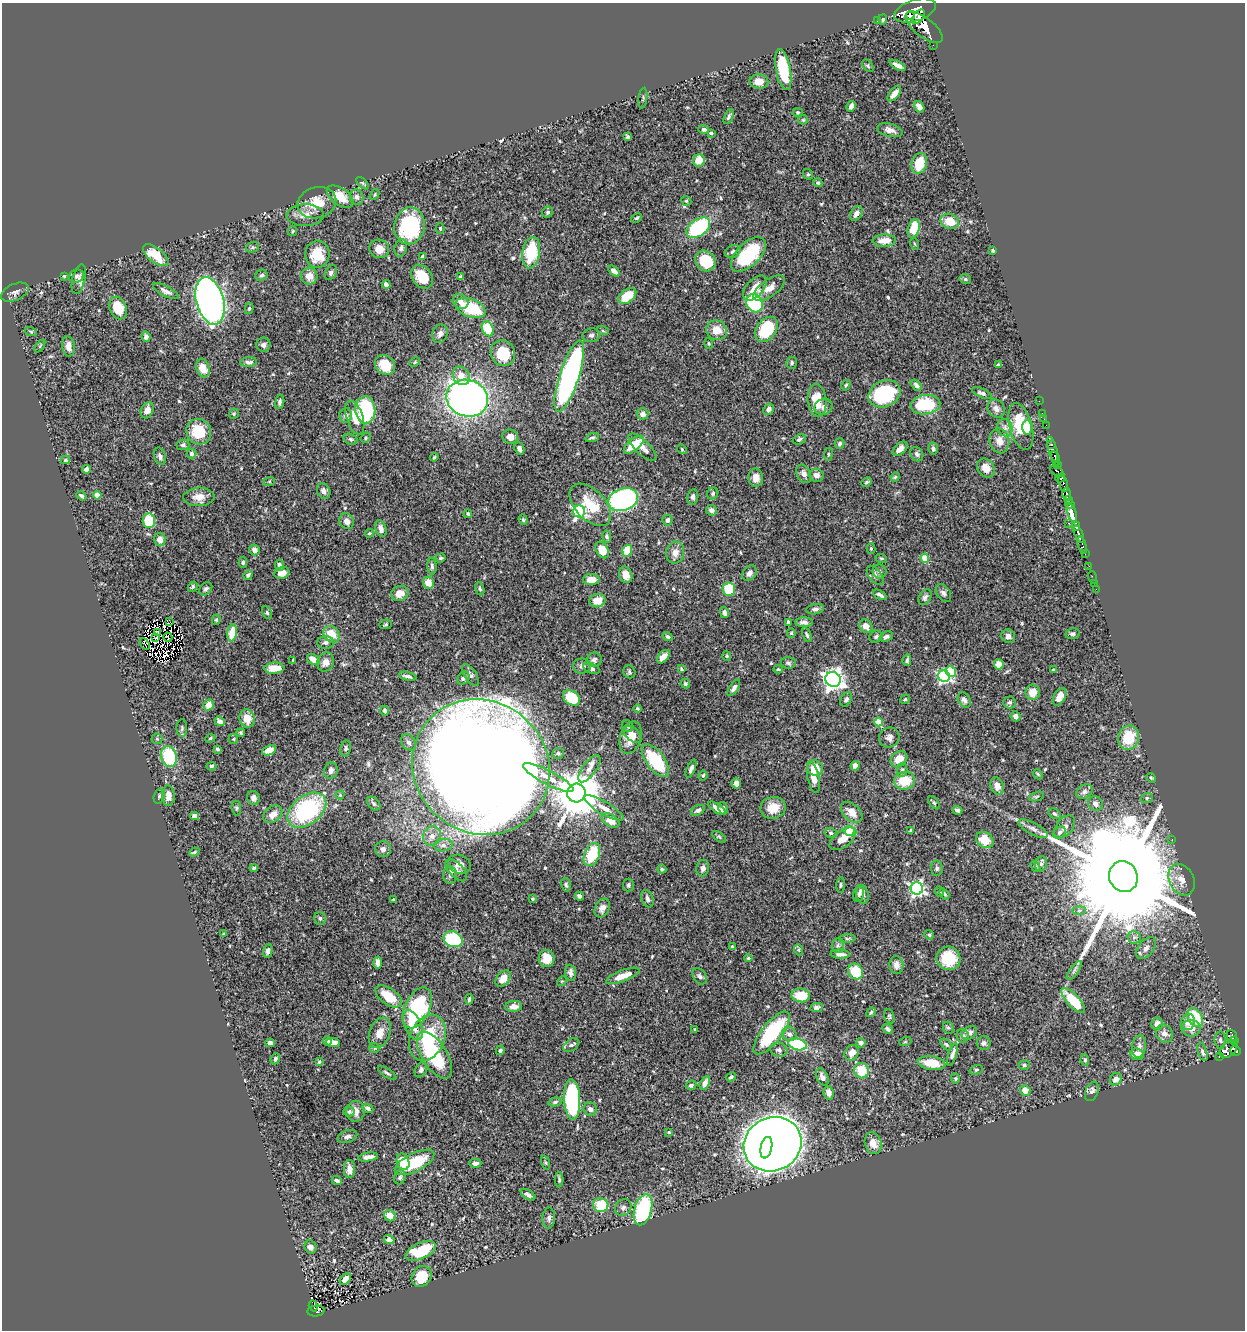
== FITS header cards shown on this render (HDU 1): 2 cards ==
NAXIS1  =                 1243
NAXIS2  =                 1328

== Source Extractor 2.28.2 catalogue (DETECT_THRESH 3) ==
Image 1243 x 1328 px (HDU 1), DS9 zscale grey, 1 PNG px = 1 image px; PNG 1247 x 1332 px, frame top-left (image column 1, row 1328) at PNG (2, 3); each listed source drawn as its Kron ellipse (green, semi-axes under 4 px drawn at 4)
Background 0.627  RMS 0.022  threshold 0.0662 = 3 sigma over >= 5 px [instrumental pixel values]
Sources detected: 560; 5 with non-positive FLUX_AUTO (blend fragments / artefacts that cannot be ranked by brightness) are neither listed nor drawn; of the other 555, the 500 brightest by FLUX_AUTO listed and drawn (55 fainter detections omitted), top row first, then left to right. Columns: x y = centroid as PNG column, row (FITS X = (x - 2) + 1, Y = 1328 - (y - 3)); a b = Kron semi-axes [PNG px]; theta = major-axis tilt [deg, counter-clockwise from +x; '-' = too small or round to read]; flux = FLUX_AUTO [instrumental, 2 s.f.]
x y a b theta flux
915 11 22 10 18 5200
910 16 4 3 - 800
919 17 8 5 54 1200
883 19 5 3 - 1.7
877 20 2 2 - 8.1
924 27 22 9 -38 3100
933 45 2 2 - 5.9
898 65 8 4 -28 8.7
868 66 7 4 -48 2.4
783 70 21 7 -79 79
759 82 9 7 -3 12
894 94 9 4 51 9.6
643 98 10 2 83 1.8
851 106 5 4 - 6.5
919 107 6 4 -56 6.3
797 112 5 4 - 2.1
729 116 8 4 66 3.1
803 120 5 4 - 1.6
704 129 5 4 - 3.2
890 130 13 6 -14 8.5
711 133 4 4 - 1.9
628 137 4 4 - 2.9
699 160 6 6 - 17
919 164 11 7 73 35
808 174 5 5 - 2.1
363 183 8 3 -45 2
818 183 4 4 - 2.5
375 194 6 3 60 1.6
340 196 15 8 -35 28
357 197 8 6 -74 4.7
686 201 5 4 - 2.2
317 203 20 15 17 31
548 212 6 5 - 2.9
856 213 8 5 55 7.7
305 215 18 11 1 14
637 218 5 3 - 2
950 221 9 7 -23 25
409 226 18 15 80 140
698 228 13 8 35 140
914 228 9 5 74 39
440 229 5 4 - 1.8
293 231 5 4 - 1.8
884 241 12 6 2 18
915 244 6 3 -70 1.7
252 247 7 5 19 2.6
401 248 9 6 76 4.9
379 249 10 9 - 16
993 250 3 3 - 2.5
733 252 8 6 23 4.3
531 253 16 8 81 68
317 254 13 12 - 38
748 254 22 11 44 83
156 255 15 7 -38 37
423 256 3 3 - 4
705 261 11 9 -46 52
614 271 7 4 -40 7.3
331 273 8 5 57 4
262 275 6 5 - 3.3
64 276 4 3 - 2.2
76 276 7 6 - 3.3
309 276 8 8 - 14
422 277 13 9 -53 33
460 277 4 4 - 3.6
79 279 15 6 76 6.9
965 279 6 4 -14 2.5
386 285 4 4 - 5.7
755 288 15 8 48 19
769 288 18 8 35 15
166 291 14 5 -28 6.7
15 292 15 8 24 7
627 296 10 6 38 33
210 301 24 13 -75 670
460 301 8 7 - 9
754 303 9 8 - 120
118 308 12 8 -70 31
471 308 16 9 -22 81
249 309 5 4 - 2.2
488 329 8 5 -64 53
766 329 14 9 54 71
717 330 11 9 -28 17
603 331 6 4 -19 1.6
31 332 6 4 -18 2
440 334 9 7 71 6.8
591 335 9 7 8 4
146 337 5 4 - 5.2
709 343 5 3 - 1.7
263 345 7 7 - 4.7
40 346 7 3 54 1.7
68 346 10 6 -82 11
503 353 13 12 - 47
249 362 8 5 5 4.6
415 362 6 4 29 1.9
792 363 6 5 - 3.2
385 365 11 9 -44 31
998 365 4 3 - 2.5
203 368 9 6 -73 19
461 376 10 8 -56 17
569 376 37 9 72 440
846 385 5 3 - 2
916 385 7 4 -49 3.5
982 393 11 4 -24 4
884 394 16 13 26 120
467 398 21 18 -17 810
817 400 16 9 -84 31
1039 401 2 2 - 4.6
280 402 7 4 79 3.5
925 405 15 9 9 64
824 407 9 8 - 6.1
769 409 6 4 59 6.6
996 409 9 8 - 7.9
147 410 8 6 64 11
365 410 14 10 -87 110
1042 413 2 2 - 6.8
234 414 5 4 - 1.9
643 414 6 5 - 8.5
346 415 7 6 - 5.9
355 418 17 8 -72 20
1044 419 2 2 - 3.9
1046 425 2 2 - 10
1021 426 24 11 -75 54
1027 427 7 5 89 27
1005 428 9 7 -70 6.5
199 432 13 12 - 46
510 437 8 7 - 13
366 438 5 4 - 2
592 438 7 4 21 2.7
350 439 7 5 -18 2.9
799 439 7 4 22 3.1
999 441 12 9 -77 12
839 444 5 5 - 3.4
183 445 6 5 - 3.5
634 445 12 5 40 41
1051 445 3 3 - 140
642 447 18 7 -44 11
519 448 6 5 - 4.9
682 449 5 4 - 1.7
900 449 9 5 44 8.8
933 449 6 4 -80 4.1
1053 450 13 4 -75 680
191 454 5 4 - 4.7
828 454 6 3 82 1.6
917 454 7 6 - 3.9
160 456 9 5 -71 4.7
434 457 4 3 - 1.6
1056 458 7 4 -73 490
65 460 5 3 - 2.2
1057 464 3 2 - 94
986 468 10 8 -56 12
86 469 4 4 - 6.5
1057 471 8 4 -33 240
804 474 10 6 -62 7.7
816 475 7 6 - 7.4
895 477 5 4 - 2.1
756 478 9 7 -87 12
1060 478 5 3 - 110
269 482 6 4 19 2
866 482 5 3 - 2.4
1063 484 8 3 -73 210
324 491 8 6 -65 6.9
713 493 6 5 - 2.4
1066 494 6 4 -87 300
97 495 4 4 - 21
81 496 5 4 - 3.9
199 497 15 9 2 16
693 497 8 5 79 4.3
623 500 15 11 19 270
1068 500 4 3 - 100
1070 504 5 4 - 150
590 505 25 15 -46 45
711 510 5 5 - 6.5
579 511 6 6 - 240
1072 513 10 4 -70 2200
468 514 4 4 - 2.8
523 520 5 4 - 2.1
667 520 5 5 - 5.6
149 521 7 6 - 47
347 521 8 7 - 8.3
1069 523 3 2 - 51
1076 526 4 4 - 430
381 529 8 5 -74 8.5
369 533 4 3 - 1.7
1079 534 9 3 -69 640
607 536 6 4 -78 2.9
160 540 6 6 - 11
1082 545 9 3 -76 120
871 548 5 4 - 1.9
254 550 5 5 - 8.8
602 550 9 6 -63 23
627 551 6 5 - 36
675 552 11 9 81 10
1085 553 4 2 - 52
441 558 5 4 - 1.9
881 558 6 3 -18 1.7
925 558 4 4 - 35
243 562 5 4 - 2.6
279 565 6 4 -79 5.2
432 566 8 4 -87 3.8
1089 566 2 2 - 4.7
879 571 7 7 - 3.8
282 573 8 6 18 14
749 573 8 6 56 6.9
248 575 5 3 - 2.9
626 575 8 6 -67 12
875 576 11 6 -52 5.3
1092 577 6 2 -71 7.4
591 579 8 5 1 13
428 583 6 5 - 16
1094 583 2 2 - 5.1
193 587 5 4 - 2.2
206 589 7 5 45 3.5
480 589 7 4 -72 2.5
729 589 6 6 - 57
1096 589 2 2 - 3.5
400 593 9 7 21 13
943 593 10 6 -57 5.2
880 595 7 3 -28 4.2
925 597 8 6 57 4.7
597 601 8 6 16 22
815 609 9 5 8 4.7
267 612 7 4 -63 2.2
724 612 5 4 - 4.1
216 620 5 4 - 2.4
170 622 3 2 - 2.2
788 622 4 3 - 2.9
804 622 9 5 -3 6.1
386 624 6 5 - 2.1
866 626 7 6 - 9.7
157 632 3 3 - 2.6
232 633 8 4 81 34
791 633 5 4 - 1.8
331 634 9 7 -47 28
1073 634 7 5 10 4
807 635 8 4 -68 2.6
1008 636 7 6 - 6
168 637 5 2 - 2.2
668 637 5 4 - 3
876 637 7 5 31 3.2
886 637 7 5 22 4.3
155 638 3 2 - 1.9
325 642 8 6 0 4.7
145 644 6 3 -52 4
727 656 5 4 - 2.3
663 657 8 5 47 9.5
313 659 7 5 -31 17
293 660 4 3 - 1.6
594 660 7 7 - 4.7
907 660 6 4 75 2.8
325 662 10 8 66 9.9
788 663 7 5 -4 3.6
999 664 5 5 - 17
582 666 9 7 1 4.9
274 668 10 5 3 21
591 668 8 5 -20 4.2
681 669 4 3 - 1.9
778 669 4 3 - 1.8
1053 670 4 3 - 2
629 672 6 6 - 2.5
951 672 5 5 - 60
470 675 13 5 -56 4.6
408 676 9 3 -13 4.1
944 676 6 5 - 230
463 678 7 5 47 4.4
833 679 8 7 - 890
685 683 5 4 - 2.1
734 688 9 4 57 5.2
1033 692 7 7 - 17
1060 697 9 5 60 12
571 698 9 7 -36 59
905 699 5 3 - 1.9
846 700 7 5 59 3.7
964 700 8 6 -58 5.5
1009 702 6 6 - 3.3
208 705 5 5 - 14
637 708 4 4 - 2.1
385 711 5 4 - 4.2
1015 716 5 5 - 5.7
247 719 9 7 -79 18
220 721 5 4 - 5.8
879 722 4 4 - 29
628 726 6 5 - 2.6
182 728 9 5 89 3
241 733 4 4 - 2
633 734 10 6 -40 10
889 737 10 9 - 6.5
210 738 5 4 - 1.7
631 738 17 10 73 20
1128 738 12 10 75 44
157 739 5 5 - 2.2
233 739 5 5 - 1.6
409 742 9 6 -50 5.1
346 748 8 5 79 3.2
217 749 4 4 - 3
269 750 7 4 24 13
558 753 6 5 - 3.2
169 757 10 7 -76 79
899 759 9 7 37 17
655 761 19 9 -52 79
212 766 5 4 - 2.6
855 766 5 4 - 8.3
481 767 70 66 -41 6000
815 768 8 7 - 19
589 769 16 6 54 11
691 769 9 4 68 5
902 770 7 5 87 3.4
331 771 8 7 - 6.4
1038 774 6 4 -46 1.9
703 776 5 3 - 1.9
813 777 16 6 -78 17
548 778 28 7 -27 18
1151 778 5 4 - 1.7
905 781 10 9 - 35
736 783 5 4 - 6.8
997 786 9 6 -71 9.2
1084 792 9 6 34 5.2
576 793 9 9 - 8000
340 795 4 4 - 1.9
159 796 7 5 70 2.5
168 796 10 6 -88 11
1037 796 8 3 19 2
253 798 7 6 - 6.7
1147 798 6 5 - 2.4
374 803 8 5 -50 3
934 803 7 4 -53 2
1095 804 8 7 - 6.8
236 808 7 5 -83 2.6
604 808 22 6 -30 14
717 808 10 4 -32 9.5
723 808 6 4 -78 3.9
773 808 13 11 12 23
307 810 22 14 37 170
698 810 7 5 28 4.4
957 810 5 4 - 4.3
852 812 12 8 -44 16
273 814 10 7 38 14
1055 814 6 4 -32 2.3
194 816 4 4 - 6.4
611 821 9 6 -31 16
1065 827 13 8 51 9.1
1033 829 16 6 -28 7.3
849 831 5 4 - 99
911 831 4 4 - 2.3
1060 832 7 5 38 4.2
831 833 6 5 - 3.3
432 836 10 8 61 9.7
719 837 8 4 -37 2.3
843 839 15 8 36 16
1172 839 3 2 - 2.2
985 840 9 7 -35 24
443 845 9 6 7 6
383 849 8 8 - 5.5
194 852 5 3 - 2
592 855 12 7 67 55
459 864 12 9 -19 9.3
1041 864 7 6 - 3.7
1035 866 6 4 -45 2.1
254 868 4 3 - 1.9
703 868 8 6 77 6.5
937 868 7 6 - 3.7
662 869 4 4 - 2.3
456 870 13 7 -45 6.9
450 875 8 7 - 4.6
1123 877 15 14 - 86000
1182 880 17 12 -63 18
566 885 7 5 -74 2.5
628 885 6 5 - 2.8
841 885 8 4 85 2.5
917 888 6 6 - 370
940 892 5 3 - 1.7
859 894 8 5 77 3.7
863 894 9 6 -78 5.2
944 894 6 4 -53 2.3
579 896 4 4 - 4.5
532 899 4 3 - 1.7
647 899 9 5 -68 5.5
394 900 4 3 - 1.9
602 908 10 7 64 8.3
1079 910 7 4 1 3.3
320 918 6 6 - 3.4
224 934 3 3 - 1.6
929 935 5 4 - 1.9
1134 937 6 6 - 3.6
847 938 8 4 5 2.5
453 939 10 7 -24 120
838 945 7 6 - 4
732 946 4 3 - 1.7
1146 948 13 7 50 7.7
799 950 5 3 - 1.8
268 951 7 4 78 5.9
840 954 9 4 -2 6.4
748 958 4 4 - 1.6
948 958 12 11 - 48
547 959 8 8 - 20
378 963 6 4 -84 8
896 965 9 7 -86 9
1074 970 11 3 55 3.3
856 971 8 7 - 40
570 973 8 5 -83 5.8
623 976 17 5 21 20
700 976 9 6 -55 4.4
503 979 9 6 51 16
562 981 5 4 - 1.6
801 995 9 7 -5 33
389 996 15 8 -35 37
469 999 5 3 - 2.3
1073 1001 16 6 -47 49
514 1007 8 5 4 9.7
816 1007 6 4 12 4.4
417 1008 22 12 64 150
871 1012 5 3 - 1.9
889 1016 8 5 -71 2.5
1195 1017 10 7 -59 55
1188 1022 8 7 - 11
1157 1024 6 5 - 11
413 1025 16 8 -65 26
948 1028 6 5 - 2.5
1191 1028 9 8 - 11
888 1029 5 4 - 3.2
695 1030 3 3 - 1.7
380 1033 16 10 69 16
772 1033 26 10 51 100
969 1033 8 6 35 6.2
789 1034 7 6 - 6.6
1164 1034 9 8 - 9.6
962 1036 7 6 - 5
1232 1036 7 5 -69 110
427 1038 24 17 67 80
1220 1040 8 5 -88 4
327 1041 5 4 - 3.4
1234 1041 4 3 - 35
905 1042 6 4 19 1.9
270 1043 4 4 - 7.7
333 1043 7 4 -5 9.6
861 1043 4 4 - 5.7
984 1043 7 7 - 4.6
798 1044 9 5 -15 80
571 1045 9 5 33 3.7
946 1045 7 4 -45 2.6
1139 1046 11 7 83 6.7
375 1048 5 5 - 1.8
1228 1049 10 7 43 320
500 1050 5 4 - 2.6
779 1050 9 7 -18 5
1235 1051 5 5 - 280
1202 1052 9 4 -72 3.7
852 1053 8 6 57 11
952 1054 12 4 72 6.7
1137 1054 7 6 - 16
434 1055 26 12 -58 120
1219 1056 4 3 - 21
275 1059 6 5 - 3.3
1085 1060 6 4 -80 3
319 1062 4 3 - 1.8
932 1063 14 6 -7 27
1024 1065 5 4 - 2.4
421 1070 8 5 63 4.4
976 1070 7 4 18 2.4
862 1071 8 7 - 33
387 1073 11 3 -34 2.8
731 1077 5 3 - 2.7
822 1077 9 5 -65 7.3
955 1079 5 4 - 2
1116 1079 6 5 - 7.9
705 1083 7 4 63 9.2
691 1085 5 4 - 3
1025 1090 5 5 - 18
1092 1091 10 6 68 6
829 1093 7 5 -80 8.5
572 1099 20 8 -87 210
555 1102 7 4 15 2.9
368 1108 6 4 -24 3.8
590 1109 7 6 - 5.9
349 1111 5 5 - 2.7
356 1111 10 9 - 11
669 1132 4 4 - 1.7
347 1136 10 6 17 4.7
873 1143 11 8 -73 14
773 1144 29 26 27 3200
766 1148 11 5 78 490
368 1157 10 4 8 7.9
403 1162 8 6 -70 37
415 1162 22 9 27 65
475 1163 6 4 0 5.6
545 1163 7 3 -71 1.8
349 1169 9 5 88 11
400 1177 7 5 71 3.6
337 1180 5 3 - 3.2
559 1180 7 4 -90 2.5
528 1195 8 4 -32 4.7
601 1205 7 7 - 46
623 1208 9 7 49 4.4
643 1210 16 8 74 140
390 1216 6 5 - 16
549 1218 10 6 86 4.2
389 1239 5 4 - 5.8
311 1247 6 5 - 7.5
421 1251 16 8 23 61
422 1276 11 9 55 36
345 1279 6 4 48 9.4
313 1306 6 3 -71 45
316 1311 8 5 5 85
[55 fainter detections neither listed nor drawn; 5 non-positive-flux detections neither listed nor drawn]